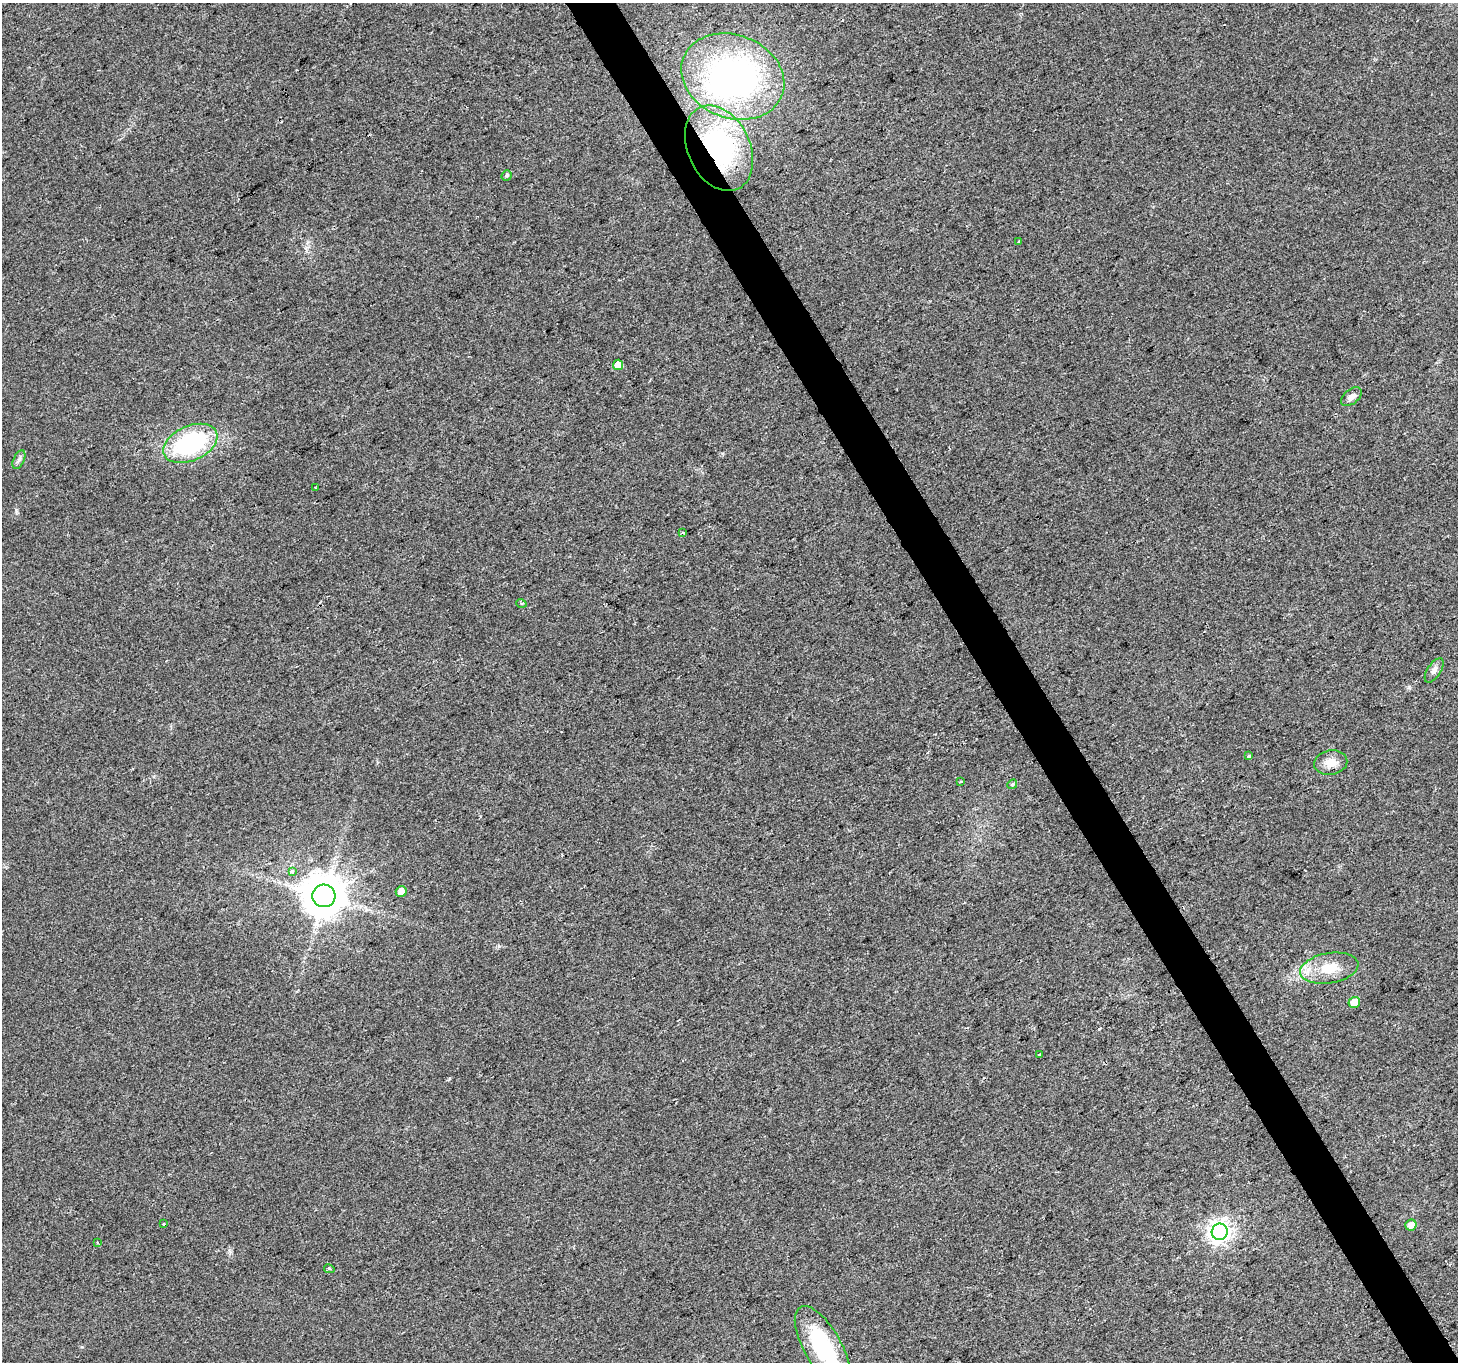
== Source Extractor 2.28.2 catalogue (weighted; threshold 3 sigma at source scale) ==
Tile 6 of 4 x 4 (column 2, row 2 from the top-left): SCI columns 1460-2915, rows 2891-4250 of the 5826 x 5719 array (HDU 1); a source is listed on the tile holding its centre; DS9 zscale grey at full resolution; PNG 1460 x 1364 px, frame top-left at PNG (2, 3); each listed source drawn as its Kron ellipse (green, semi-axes under 4 px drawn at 4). Shown black and unused: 3% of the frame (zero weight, under 2 of 3 exposures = <1% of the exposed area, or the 3 px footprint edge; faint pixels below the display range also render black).
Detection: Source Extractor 2.28.2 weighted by HDU 2 'WHT'; one run over the whole footprint, this tile lists its part. Background 0.0247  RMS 0.0056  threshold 0.025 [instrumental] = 3 sigma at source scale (4.5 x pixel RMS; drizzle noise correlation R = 1.50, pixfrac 1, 0.0396/0.0396 arcsec/px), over >= 5 px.
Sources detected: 32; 1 inside a brighter object's white glare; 3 cosmic-ray / hot-pixel residue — neither listed nor drawn; the other 28 listed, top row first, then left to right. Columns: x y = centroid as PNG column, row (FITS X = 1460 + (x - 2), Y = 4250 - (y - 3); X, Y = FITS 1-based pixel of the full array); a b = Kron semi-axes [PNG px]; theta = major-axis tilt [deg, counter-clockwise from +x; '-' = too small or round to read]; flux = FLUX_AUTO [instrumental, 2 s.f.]
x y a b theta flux
733 77 53 41 -21 170
719 148 45 31 -64 94
507 175 5 5 - 0.94
1019 241 3 2 - 0.86
618 365 5 5 - 8.9
1351 397 12 7 39 3.2
190 443 28 17 24 68
19 460 10 5 65 1.6
315 487 3 2 - 0.63
683 533 3 2 - 0.58
521 603 5 3 - 0.64
1434 670 14 6 57 2.8
1248 756 4 3 - 8.1
1331 762 16 12 10 6.3
961 782 3 3 - 1.5
1012 784 5 4 - 0.81
292 871 4 3 - 3.7
401 891 5 5 - 5
324 896 11 11 - 1900
1329 968 29 15 10 15
1354 1002 6 5 - 6.5
1039 1055 3 3 - 3.1
164 1224 3 3 - 2.6
1411 1225 6 5 - 4.1
1220 1232 8 8 - 340
97 1243 3 3 - 0.83
329 1269 5 4 - 0.87
823 1347 46 18 -60 48
Overlapping masked pixels (flux is a lower limit): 1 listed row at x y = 719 148
Isophote crosses this tile's border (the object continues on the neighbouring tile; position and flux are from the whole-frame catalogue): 1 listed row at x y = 823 1347
Unlisted compact peaks at least as high as the median listed source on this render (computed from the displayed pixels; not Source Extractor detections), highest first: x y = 1409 687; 16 510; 499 946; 82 1347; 449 1079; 230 1251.